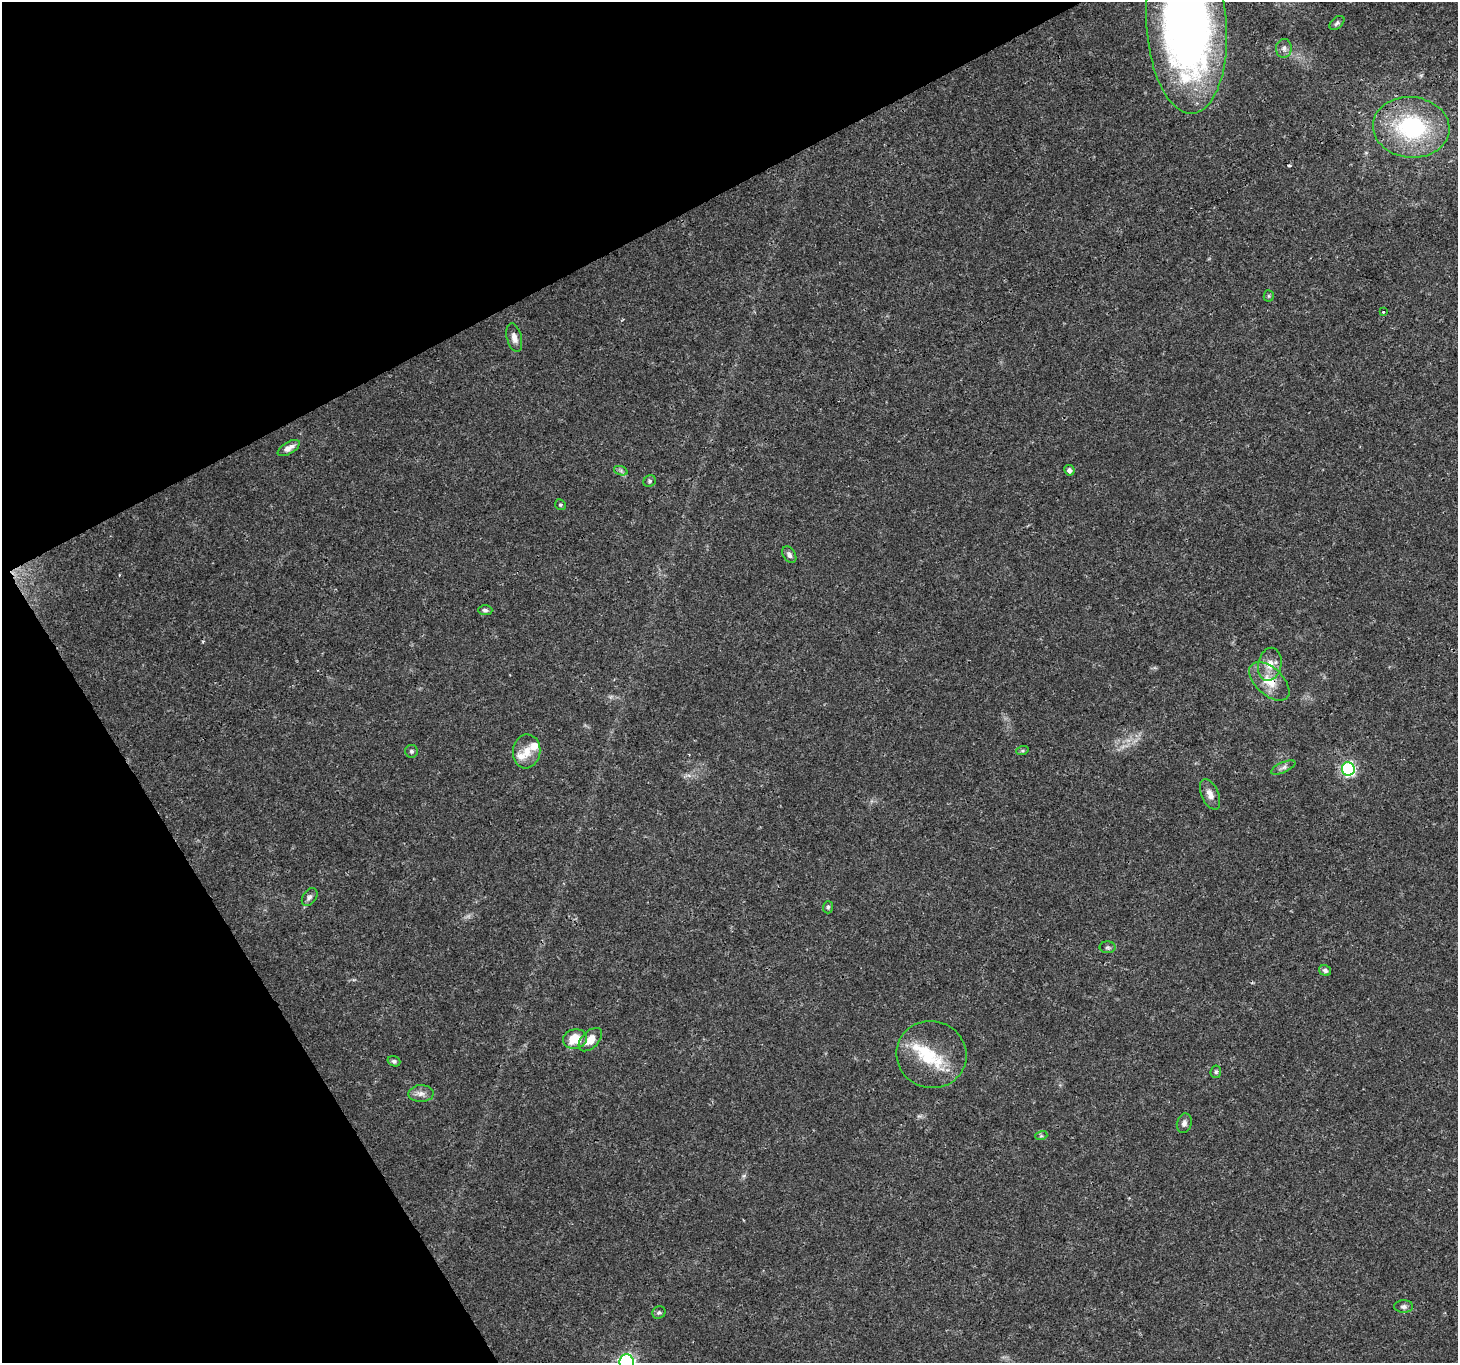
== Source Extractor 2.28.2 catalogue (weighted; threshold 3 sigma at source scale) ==
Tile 5 of 4 x 4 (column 1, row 2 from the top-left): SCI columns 2-1457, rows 2834-4194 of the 5830 x 5727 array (HDU 1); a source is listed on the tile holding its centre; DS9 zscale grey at full resolution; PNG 1460 x 1365 px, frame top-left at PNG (2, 2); each listed source drawn as its Kron ellipse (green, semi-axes under 4 px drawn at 4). Shown black and unused: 26% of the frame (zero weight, under 3 of 4 exposures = <1% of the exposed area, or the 3 px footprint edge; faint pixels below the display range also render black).
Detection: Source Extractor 2.28.2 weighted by HDU 2 'WHT'; one run over the whole footprint, this tile lists its part. Background 0.0247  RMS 0.002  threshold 0.00883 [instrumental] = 3 sigma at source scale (4.5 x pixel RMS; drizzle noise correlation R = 1.50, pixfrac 1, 0.0396/0.0396 arcsec/px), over >= 5 px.
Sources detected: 41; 1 cosmic-ray / hot-pixel residue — neither listed nor drawn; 3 inside a brighter listed object's ellipse — not listed separately; the other 37 listed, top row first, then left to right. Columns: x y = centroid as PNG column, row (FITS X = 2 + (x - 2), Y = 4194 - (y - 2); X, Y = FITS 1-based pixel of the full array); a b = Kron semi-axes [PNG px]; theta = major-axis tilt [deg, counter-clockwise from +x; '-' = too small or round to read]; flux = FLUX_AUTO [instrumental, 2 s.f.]
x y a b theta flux
1337 23 9 5 42 0.5
1187 25 89 40 -86 110
1284 48 9 8 - 0.76
1411 127 38 30 -5 22
1269 296 5 5 - 0.27
1383 312 3 3 - 0.72
514 338 14 7 -76 1.2
289 448 12 6 30 1.4
1069 470 5 5 - 0.74
621 471 7 4 -19 0.42
650 481 6 5 - 0.39
560 505 6 5 - 0.31
789 555 9 6 -57 0.64
485 610 7 5 -2 0.44
1270 664 17 11 78 2.3
1269 681 24 13 -43 4.1
411 751 6 6 - 0.41
527 751 17 13 82 2.6
1022 751 6 4 18 0.29
1283 767 13 5 24 0.69
1348 769 7 6 - 34
1210 794 16 8 -67 1.5
310 897 10 6 57 0.7
828 907 6 5 - 0.36
1108 947 8 6 0 0.45
1325 970 6 5 - 0.57
575 1039 12 9 11 4.6
590 1040 14 8 45 2.7
931 1054 35 33 -14 9.9
394 1061 6 5 - 0.43
1216 1072 6 5 - 0.4
421 1094 12 8 1 1.2
1184 1123 10 7 74 0.76
1041 1136 6 4 17 0.26
1404 1306 9 6 0 0.56
659 1312 7 6 - 0.41
627 1362 7 7 - 48
Overlapping masked pixels (flux is a lower limit): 1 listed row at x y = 1269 681
Isophote crosses this tile's border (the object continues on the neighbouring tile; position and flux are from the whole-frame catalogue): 2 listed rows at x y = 1187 25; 627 1362